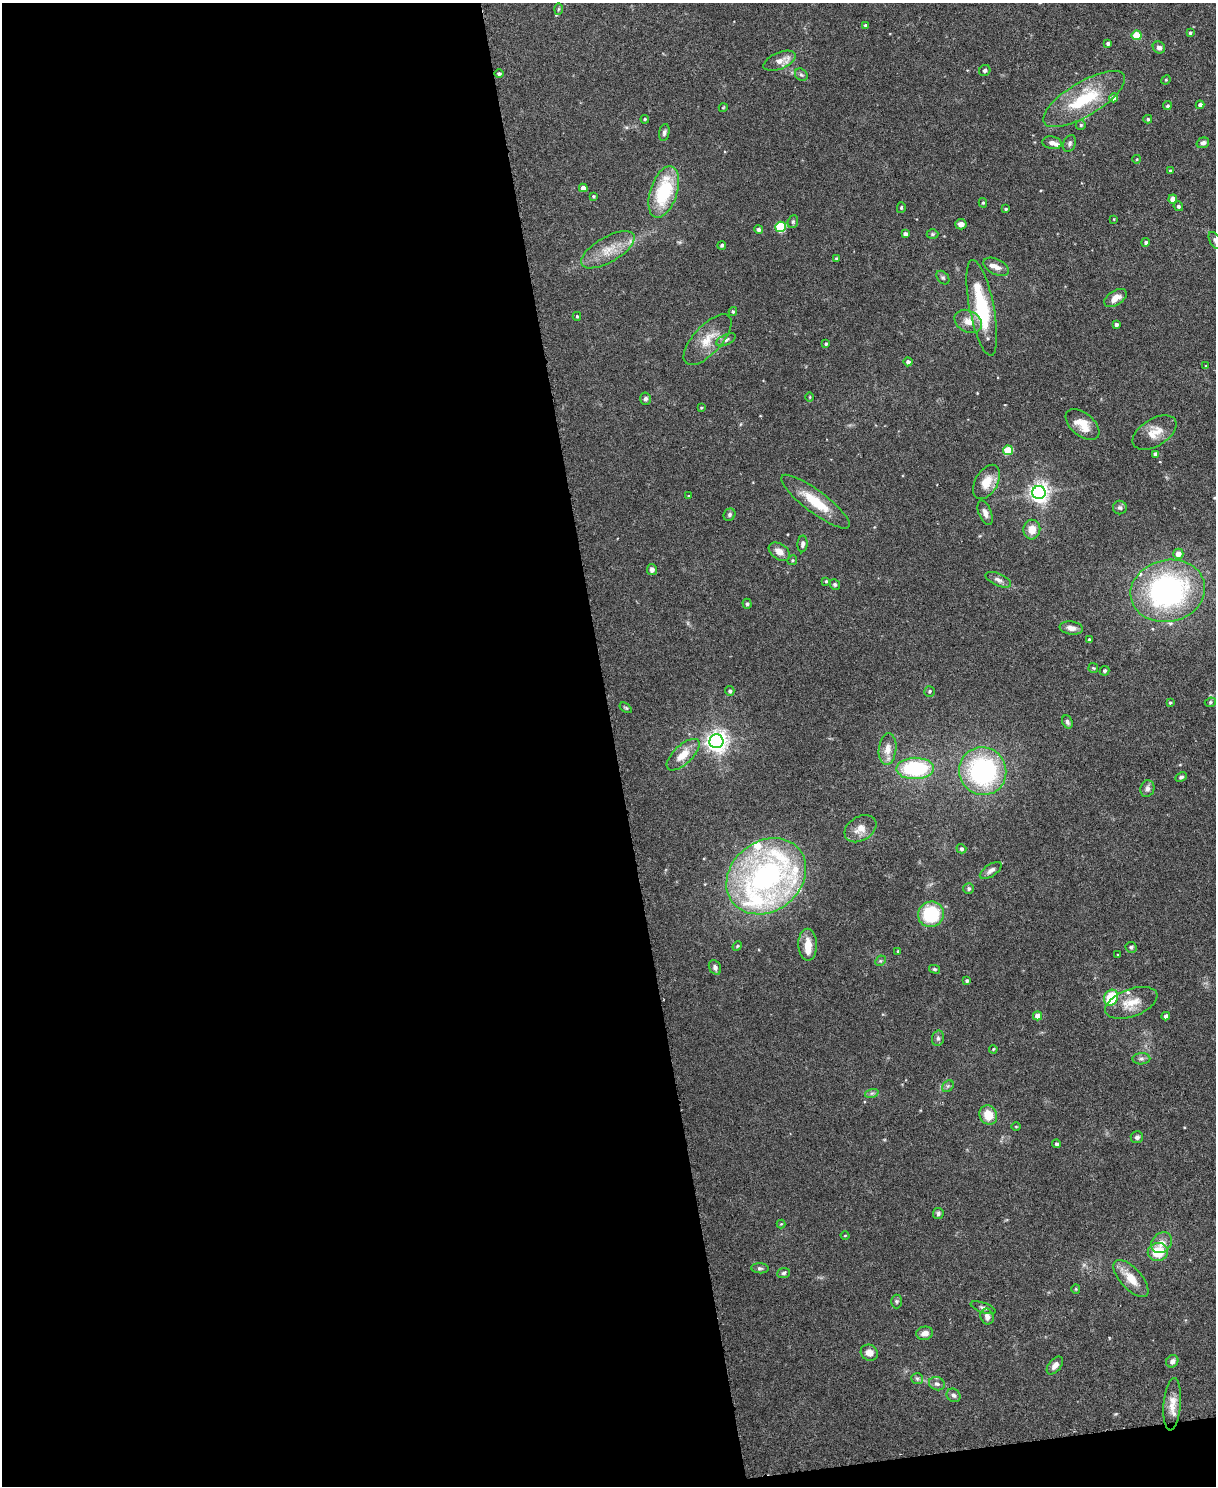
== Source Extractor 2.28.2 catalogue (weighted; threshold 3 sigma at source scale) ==
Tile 9 of 4 x 3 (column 1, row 3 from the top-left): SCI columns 3-1216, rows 135-1618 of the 4863 x 4841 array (HDU 1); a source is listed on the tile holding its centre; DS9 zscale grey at full resolution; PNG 1218 x 1488 px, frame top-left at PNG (2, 3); each listed source drawn as its Kron ellipse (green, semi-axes under 4 px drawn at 4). Shown black and unused: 51% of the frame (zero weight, under 3 of 6 exposures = <1% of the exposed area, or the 3 px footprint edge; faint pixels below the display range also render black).
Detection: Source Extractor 2.28.2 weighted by HDU 2 'WHT'; one run over the whole footprint, this tile lists its part. Background 0.12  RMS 0.0041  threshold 0.0169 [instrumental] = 3 sigma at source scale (4.09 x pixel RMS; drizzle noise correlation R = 1.36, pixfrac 0.8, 0.05/0.05 arcsec/px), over >= 5 px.
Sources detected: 157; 9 inside a brighter listed object's ellipse — not listed separately; the other 148 listed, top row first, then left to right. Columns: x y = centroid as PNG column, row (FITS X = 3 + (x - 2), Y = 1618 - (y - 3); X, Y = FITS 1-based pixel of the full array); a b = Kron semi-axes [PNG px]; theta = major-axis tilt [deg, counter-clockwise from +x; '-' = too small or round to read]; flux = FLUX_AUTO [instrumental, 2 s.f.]
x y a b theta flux
558 9 6 4 88 0.49
865 25 4 3 - 0.6
1190 33 4 4 - 0.67
1137 35 5 5 - 12
1108 43 4 3 - 0.91
1159 48 6 5 - 1.6
780 61 17 8 23 3.5
985 70 6 5 - 0.82
499 74 5 4 - 0.79
801 75 7 5 -42 0.77
1166 80 5 4 - 0.43
1114 98 4 4 - 2.9
1084 99 47 17 31 23
1200 105 4 4 - 1.2
1167 106 4 4 - 0.66
723 108 4 3 - 0.29
645 119 4 3 - 0.45
1148 119 4 3 - 0.57
1081 125 5 4 - 0.62
664 133 9 5 78 0.96
1052 143 9 6 -9 1.9
1203 143 6 5 - 1.2
1069 144 9 6 67 1
1137 159 4 3 - 0.29
1170 171 3 3 - 0.57
583 188 4 4 - 2.8
664 192 27 13 72 25
593 196 3 3 - 0.43
1173 199 4 4 - 3.2
983 203 5 4 - 0.54
1178 206 5 4 - 0.79
901 208 5 4 - 0.5
1006 209 4 3 - 0.53
1114 219 4 3 - 0.28
793 222 7 5 70 0.67
961 224 5 5 - 2.1
781 227 5 5 - 22
758 229 4 4 - 1.1
905 234 4 4 - 1.5
932 234 6 5 - 0.56
1215 241 9 5 -59 1.1
1146 242 4 4 - 0.74
722 245 4 4 - 0.72
608 250 30 12 30 8.3
836 258 4 3 - 0.45
996 267 14 7 -26 2.5
943 277 8 5 -48 0.76
1115 298 12 7 33 3.5
982 308 49 12 -79 25
733 312 4 4 - 0.5
577 316 4 4 - 0.48
968 321 14 10 -28 4.2
1116 325 4 4 - 1.1
707 340 32 14 47 8
726 340 10 5 25 1.2
826 344 3 3 - 0.6
908 362 4 4 - 1.2
1206 366 4 3 - 0.37
810 397 4 3 - 0.3
645 399 6 5 - 1
701 408 4 3 - 0.34
1082 425 20 11 -40 6.3
1155 433 24 13 31 5.7
1008 450 5 5 - 13
1156 454 4 4 - 1.4
986 482 19 11 61 6.5
1039 492 6 6 - 200
688 496 4 3 - 0.33
815 502 42 11 -37 12
1120 508 7 6 - 0.97
985 513 13 6 -69 2.1
729 515 6 5 - 0.78
1032 530 10 8 84 4.4
802 544 8 5 85 1.2
779 552 11 8 -33 3.2
1178 554 5 5 - 2.9
792 560 5 4 - 0.5
652 570 5 5 - 1.6
998 580 14 6 -24 1.6
826 581 4 4 - 0.45
835 585 5 5 - 0.66
1168 591 38 31 13 81
747 604 5 4 - 0.65
1071 628 12 6 -8 2.2
1089 639 3 2 - 0.41
1093 668 5 4 - 0.45
1105 671 5 4 - 0.68
730 691 5 4 - 0.8
929 691 5 5 - 0.68
1210 702 5 4 - 0.62
1170 703 3 3 - 0.44
626 708 7 3 -35 0.48
1067 722 7 5 -67 1.1
716 741 7 7 - 240
888 749 16 8 83 3.8
683 755 21 9 43 6
915 768 19 10 1 31
983 771 24 23 - 58
1181 777 6 4 27 0.77
1147 789 8 7 - 1.5
860 829 17 12 31 4.1
961 849 5 4 - 0.88
991 870 12 6 34 1.7
766 876 43 35 39 92
969 889 5 5 - 0.93
931 914 13 12 - 22
808 945 16 9 -89 5.6
737 946 5 4 - 0.44
1131 947 6 5 - 0.76
898 951 3 3 - 0.46
1118 955 4 2 - 0.26
880 961 6 4 43 0.57
715 967 8 5 -62 1.2
934 969 5 4 - 0.53
967 981 4 4 - 0.78
1111 998 8 6 63 15
1131 1003 27 13 20 7.8
1038 1016 4 4 - 2.9
1166 1016 4 4 - 1.5
938 1038 8 6 76 1.1
993 1049 4 3 - 0.37
1141 1059 9 5 2 1.1
948 1086 6 5 - 0.77
872 1093 7 4 18 0.79
988 1115 10 8 -63 6.6
1016 1126 5 3 - 0.32
1137 1137 6 6 - 1.1
1057 1144 4 4 - 0.67
938 1214 5 5 - 0.83
781 1224 4 4 - 0.39
845 1235 4 3 - 0.32
1162 1243 11 9 43 3.2
1158 1252 10 9 - 9.6
760 1268 9 5 -4 0.89
784 1273 6 5 - 0.75
1131 1278 23 10 -48 6.9
1076 1289 5 4 - 0.41
897 1301 7 5 -89 0.67
983 1308 13 5 -19 1.2
987 1316 8 6 -70 1.9
925 1333 8 6 12 2.7
869 1353 9 8 - 2.6
1172 1361 6 5 - 1.7
1055 1366 10 6 50 1.9
917 1379 6 5 - 0.69
937 1384 8 6 -22 1.3
954 1395 7 6 - 1.1
1172 1404 26 8 85 4.7
Isophote crosses this tile's border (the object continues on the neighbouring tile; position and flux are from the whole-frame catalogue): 1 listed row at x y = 1215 241